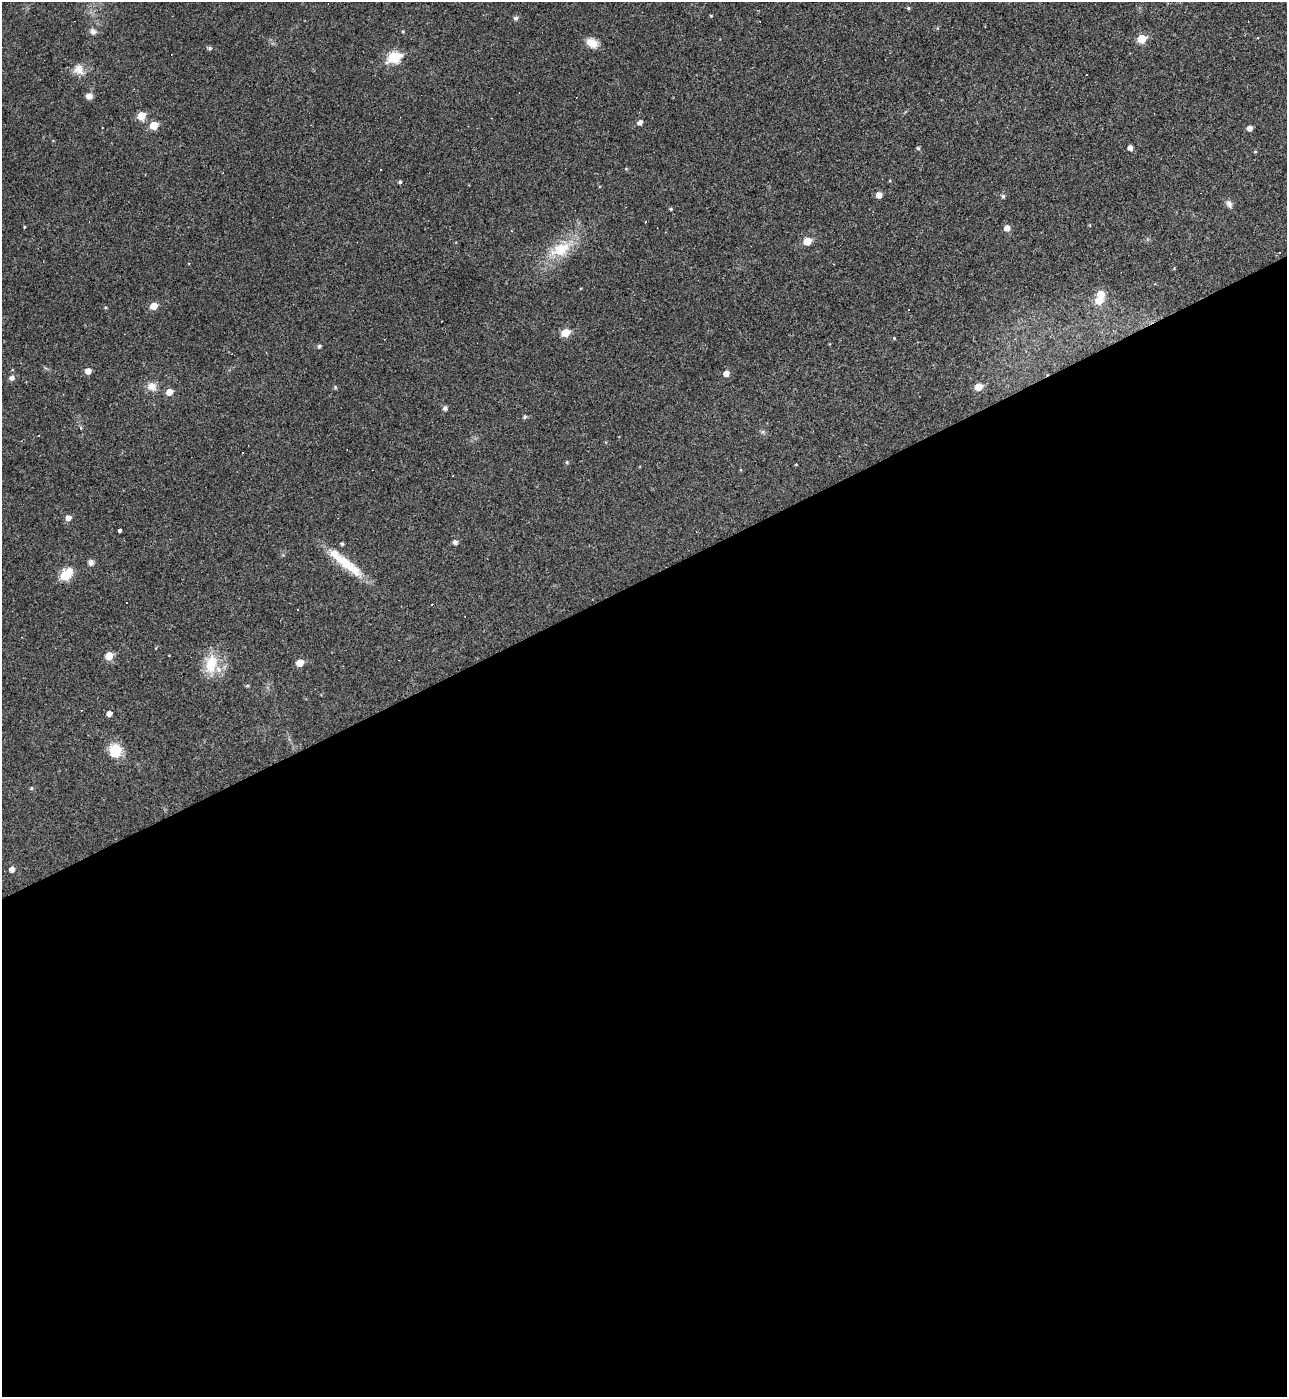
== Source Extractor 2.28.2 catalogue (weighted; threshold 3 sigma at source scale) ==
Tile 15 of 4 x 4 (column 3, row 4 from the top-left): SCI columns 2718-4002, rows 1-1395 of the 5565 x 5579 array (HDU 1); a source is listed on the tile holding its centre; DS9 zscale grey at full resolution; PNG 1289 x 1399 px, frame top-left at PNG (2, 2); no overlay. Shown black and unused: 59% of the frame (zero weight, under 3 of 4 exposures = <1% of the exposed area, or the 3 px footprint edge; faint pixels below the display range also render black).
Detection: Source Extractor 2.28.2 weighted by HDU 2 'WHT'; one run over the whole footprint, this tile lists its part. Background 0.018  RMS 0.0039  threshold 0.0176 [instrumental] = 3 sigma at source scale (4.5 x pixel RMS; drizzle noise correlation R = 1.50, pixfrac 1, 0.05/0.05 arcsec/px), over >= 5 px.
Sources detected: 78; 1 inside a brighter object's white glare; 17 cosmic-ray / hot-pixel residue — not listed; the other 60 listed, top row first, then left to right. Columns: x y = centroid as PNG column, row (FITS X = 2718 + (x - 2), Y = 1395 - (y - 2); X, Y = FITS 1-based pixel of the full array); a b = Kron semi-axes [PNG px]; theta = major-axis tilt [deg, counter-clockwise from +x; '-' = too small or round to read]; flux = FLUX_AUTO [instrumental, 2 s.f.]
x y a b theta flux
908 8 5 4 - 0.52
711 16 4 3 - 0.39
516 18 5 5 - 0.98
93 31 9 7 -42 1.5
403 31 4 3 - 0.35
1141 39 6 5 - 9.2
592 43 12 8 -27 4.8
210 48 6 5 - 0.73
394 57 7 6 - 26
79 69 15 13 -48 3.9
1086 74 3 2 - 0.41
89 96 8 6 0 1.9
141 116 6 5 - 8
640 123 5 5 - 1.5
153 125 6 5 - 7.7
1249 128 5 5 - 1.9
918 148 5 5 - 0.51
1130 148 4 4 - 1.9
1255 152 4 3 - 0.37
626 169 5 3 - 0.32
381 170 3 2 - 0.32
400 182 4 4 - 0.65
879 195 5 5 - 2.8
1003 196 5 4 - 0.65
1229 204 10 7 -68 1.6
671 209 4 3 - 0.48
24 227 4 2 - 0.3
1007 228 6 5 - 2.4
807 241 5 5 - 7.4
561 249 33 17 24 12
1099 301 7 6 - 6.3
154 306 5 5 - 5.5
565 333 6 5 - 9
894 338 4 2 - 0.32
319 346 5 4 - 0.71
88 371 5 5 - 2.6
726 373 5 5 - 2.3
12 378 6 5 - 1.5
152 386 12 10 -22 3.2
978 387 5 5 - 6
169 392 5 5 - 3.9
445 408 7 6 - 0.87
525 417 5 4 - 0.81
567 462 5 4 - 0.51
68 518 6 5 - 2
119 530 3 3 - 69
455 542 5 5 - 1.5
342 544 4 3 - 0.64
91 562 7 6 - 1.3
346 563 51 11 -39 14
69 570 7 6 - 2.4
65 576 6 6 - 17
109 656 5 5 - 7.8
300 663 6 5 - 4.9
211 664 26 15 80 11
247 686 5 4 - 0.47
109 714 5 5 - 1.9
115 750 16 14 -81 7.8
32 788 5 3 - 0.39
11 869 5 5 - 1.9